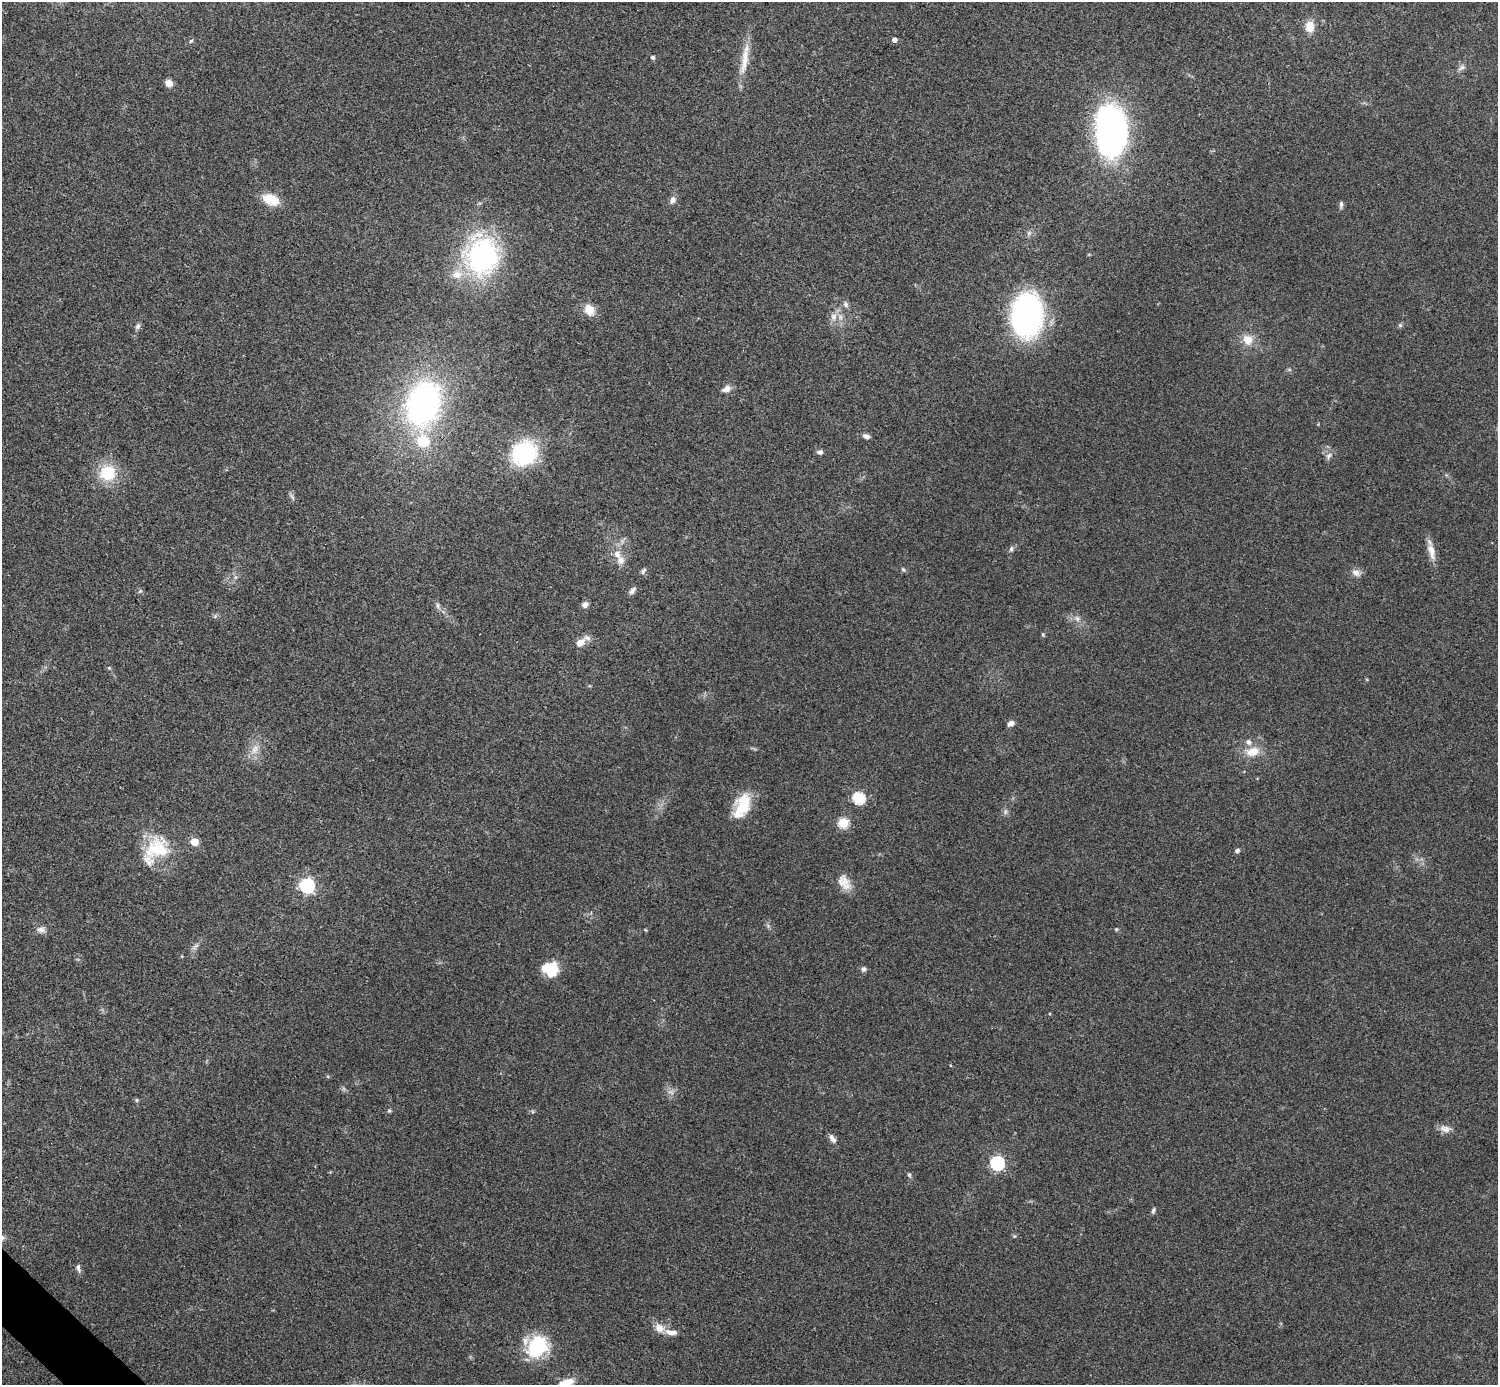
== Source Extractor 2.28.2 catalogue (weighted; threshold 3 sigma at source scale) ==
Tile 7 of 4 x 4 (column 3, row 2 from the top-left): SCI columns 2993-4488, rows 2922-4304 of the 5985 x 5985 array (HDU 1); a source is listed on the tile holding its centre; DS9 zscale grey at full resolution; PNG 1500 x 1387 px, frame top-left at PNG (2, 2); no overlay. Shown black and unused: <1% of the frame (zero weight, under 3 of 4 exposures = <1% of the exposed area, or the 3 px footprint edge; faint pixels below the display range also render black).
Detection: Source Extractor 2.28.2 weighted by HDU 2 'WHT'; one run over the whole footprint, this tile lists its part. Background 0.0709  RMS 0.0053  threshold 0.0239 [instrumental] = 3 sigma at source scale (4.5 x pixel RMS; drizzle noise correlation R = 1.50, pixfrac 1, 0.05/0.05 arcsec/px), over >= 5 px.
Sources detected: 80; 1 too faint to see at this stretch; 1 inside a brighter object's white glare — not listed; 5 inside a brighter listed object's ellipse — not listed separately; the other 73 listed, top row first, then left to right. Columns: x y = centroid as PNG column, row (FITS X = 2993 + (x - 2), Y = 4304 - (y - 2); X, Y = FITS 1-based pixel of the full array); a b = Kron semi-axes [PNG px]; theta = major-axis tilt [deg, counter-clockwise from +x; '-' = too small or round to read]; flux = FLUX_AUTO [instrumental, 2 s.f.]
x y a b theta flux
1310 26 13 10 88 7.1
894 40 4 4 - 3.2
191 41 6 4 42 0.79
653 57 4 4 - 1.4
744 61 44 9 80 11
1462 67 11 6 33 1.9
169 83 9 8 - 3.3
1111 131 47 28 -89 180
270 199 18 11 -22 12
673 200 9 7 77 2.2
1341 204 10 4 81 1.3
1029 233 7 6 - 1.4
482 256 48 44 65 82
846 304 9 7 -65 1.7
589 310 12 9 -61 7.9
1027 315 39 26 88 140
834 317 10 8 90 3.7
1400 325 5 5 - 1
138 326 8 6 78 1.5
1247 340 13 12 - 7
726 389 11 8 26 3.1
423 404 39 28 72 160
866 436 8 6 -20 2
423 441 13 12 - 19
820 452 6 5 - 1.8
524 453 9 9 - 230
1329 456 11 7 64 2.1
107 473 20 19 - 20
292 497 10 4 -60 1.2
1011 549 8 5 80 1.2
1431 551 23 9 -76 5.9
617 554 12 9 -60 4.6
903 569 7 4 -53 0.84
643 571 8 5 51 1.3
1356 572 12 9 -26 3.1
632 590 12 6 49 2
140 591 6 4 45 0.78
585 605 8 7 - 2.2
438 606 10 4 -85 1.4
1077 619 8 6 -71 1.7
1043 635 5 4 - 0.66
580 642 12 8 34 5.8
109 668 5 5 - 0.61
1011 723 7 5 29 2.7
255 749 15 9 57 5.2
1252 752 17 11 14 8.6
859 798 6 5 - 59
742 806 30 17 67 17
1005 812 8 4 90 1.2
843 823 5 5 - 37
194 842 5 5 - 15
157 849 33 28 20 27
1237 851 5 4 - 1.8
844 882 22 13 -58 7
307 886 6 6 - 140
1116 929 5 4 - 0.61
41 930 12 8 -6 2.8
645 930 5 3 - 0.51
196 946 7 4 1 1.1
863 969 7 6 - 1.6
552 970 18 14 71 14
137 1100 6 4 -90 0.73
389 1111 6 4 -70 0.78
1445 1129 16 9 -10 3.6
832 1138 13 6 -57 2.4
997 1163 6 6 - 110
909 1175 7 4 -63 0.9
1153 1210 8 5 66 1.1
1014 1236 5 4 - 0.63
78 1268 11 6 -76 1.9
659 1328 14 12 -39 5.1
537 1346 25 20 55 34
564 1384 21 10 30 10
Isophote crosses this tile's border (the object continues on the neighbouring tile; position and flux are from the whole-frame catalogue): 1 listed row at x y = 564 1384